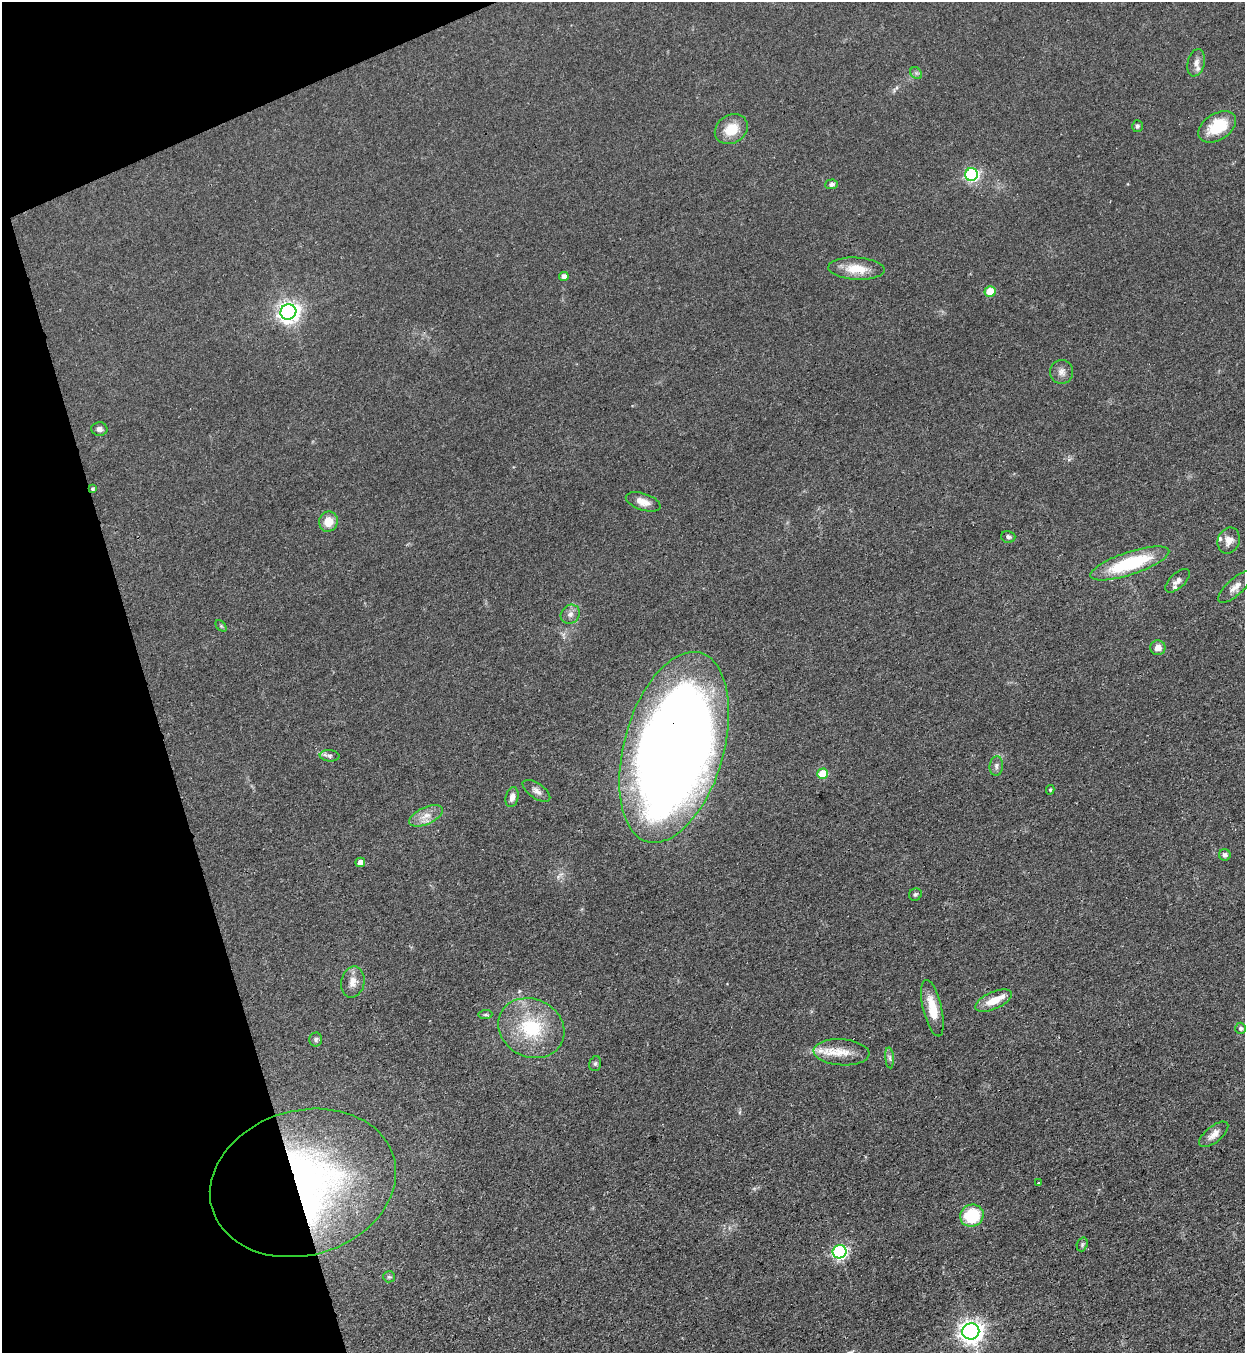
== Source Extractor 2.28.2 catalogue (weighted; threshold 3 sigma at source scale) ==
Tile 5 of 4 x 4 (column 1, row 2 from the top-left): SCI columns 308-1550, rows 2739-4089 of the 5457 x 5478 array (HDU 1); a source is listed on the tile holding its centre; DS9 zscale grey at full resolution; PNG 1247 x 1355 px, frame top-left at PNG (2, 2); each listed source drawn as its Kron ellipse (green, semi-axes under 4 px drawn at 4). Shown black and unused: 15% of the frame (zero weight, under 3 of 4 exposures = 5% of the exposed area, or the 3 px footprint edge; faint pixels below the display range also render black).
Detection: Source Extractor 2.28.2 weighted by HDU 2 'WHT'; one run over the whole footprint, this tile lists its part. Background 0.0524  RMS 0.0057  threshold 0.0258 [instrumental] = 3 sigma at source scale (4.5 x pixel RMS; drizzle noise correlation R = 1.50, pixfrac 1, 0.05/0.05 arcsec/px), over >= 5 px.
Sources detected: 58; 1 inside a brighter object's white glare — neither listed nor drawn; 4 inside a brighter listed object's ellipse — not listed separately; the other 53 listed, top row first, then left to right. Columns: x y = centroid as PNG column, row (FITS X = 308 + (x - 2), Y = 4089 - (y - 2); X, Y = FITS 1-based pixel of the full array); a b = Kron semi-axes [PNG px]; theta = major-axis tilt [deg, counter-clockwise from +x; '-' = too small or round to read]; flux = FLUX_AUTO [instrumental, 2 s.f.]
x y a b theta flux
1196 63 14 8 78 3.9
916 73 7 5 -45 1.2
1137 126 6 5 - 1.1
1217 127 21 13 32 20
731 129 17 14 32 12
971 175 6 6 - 92
832 184 6 5 - 1.6
856 269 28 11 -3 12
564 276 5 4 - 3
990 291 5 5 - 13
288 312 8 7 - 350
1062 372 12 11 - 3.4
99 429 8 7 - 2
93 489 4 4 - 0.87
643 502 18 8 -18 5
328 522 10 9 - 8.4
1008 537 7 6 - 1.5
1229 540 13 10 69 4.8
1130 563 41 11 18 41
1177 581 15 7 43 2.7
1235 587 21 8 42 4.6
570 614 10 9 - 3
221 626 6 4 -45 0.82
1158 648 7 7 - 4.4
674 747 98 50 74 1000
330 756 10 5 -5 1.8
996 766 10 6 84 1.9
823 774 5 5 - 14
1050 790 5 4 - 0.77
536 791 16 7 -35 3
512 797 10 6 76 3.4
426 816 18 8 25 6.1
1225 855 6 5 - 2
360 862 5 4 - 4
915 894 6 6 - 1.1
353 982 15 11 77 5.4
994 1001 20 8 23 8.9
932 1008 29 9 -77 12
485 1015 7 4 5 0.91
531 1028 34 29 -26 37
1241 1028 5 5 - 1.2
316 1039 7 6 - 1.4
841 1052 28 13 -4 11
890 1058 10 4 -85 1.4
595 1064 8 5 74 1.2
1214 1134 17 8 39 4.5
303 1183 94 72 16 250
1039 1183 3 3 - 1.3
972 1216 12 11 - 27
1082 1244 7 5 71 1.1
840 1252 7 6 - 110
389 1277 6 5 - 1.1
971 1331 8 8 - 430
Overlapping masked pixels (flux is a lower limit): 3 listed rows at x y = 93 489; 674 747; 303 1183